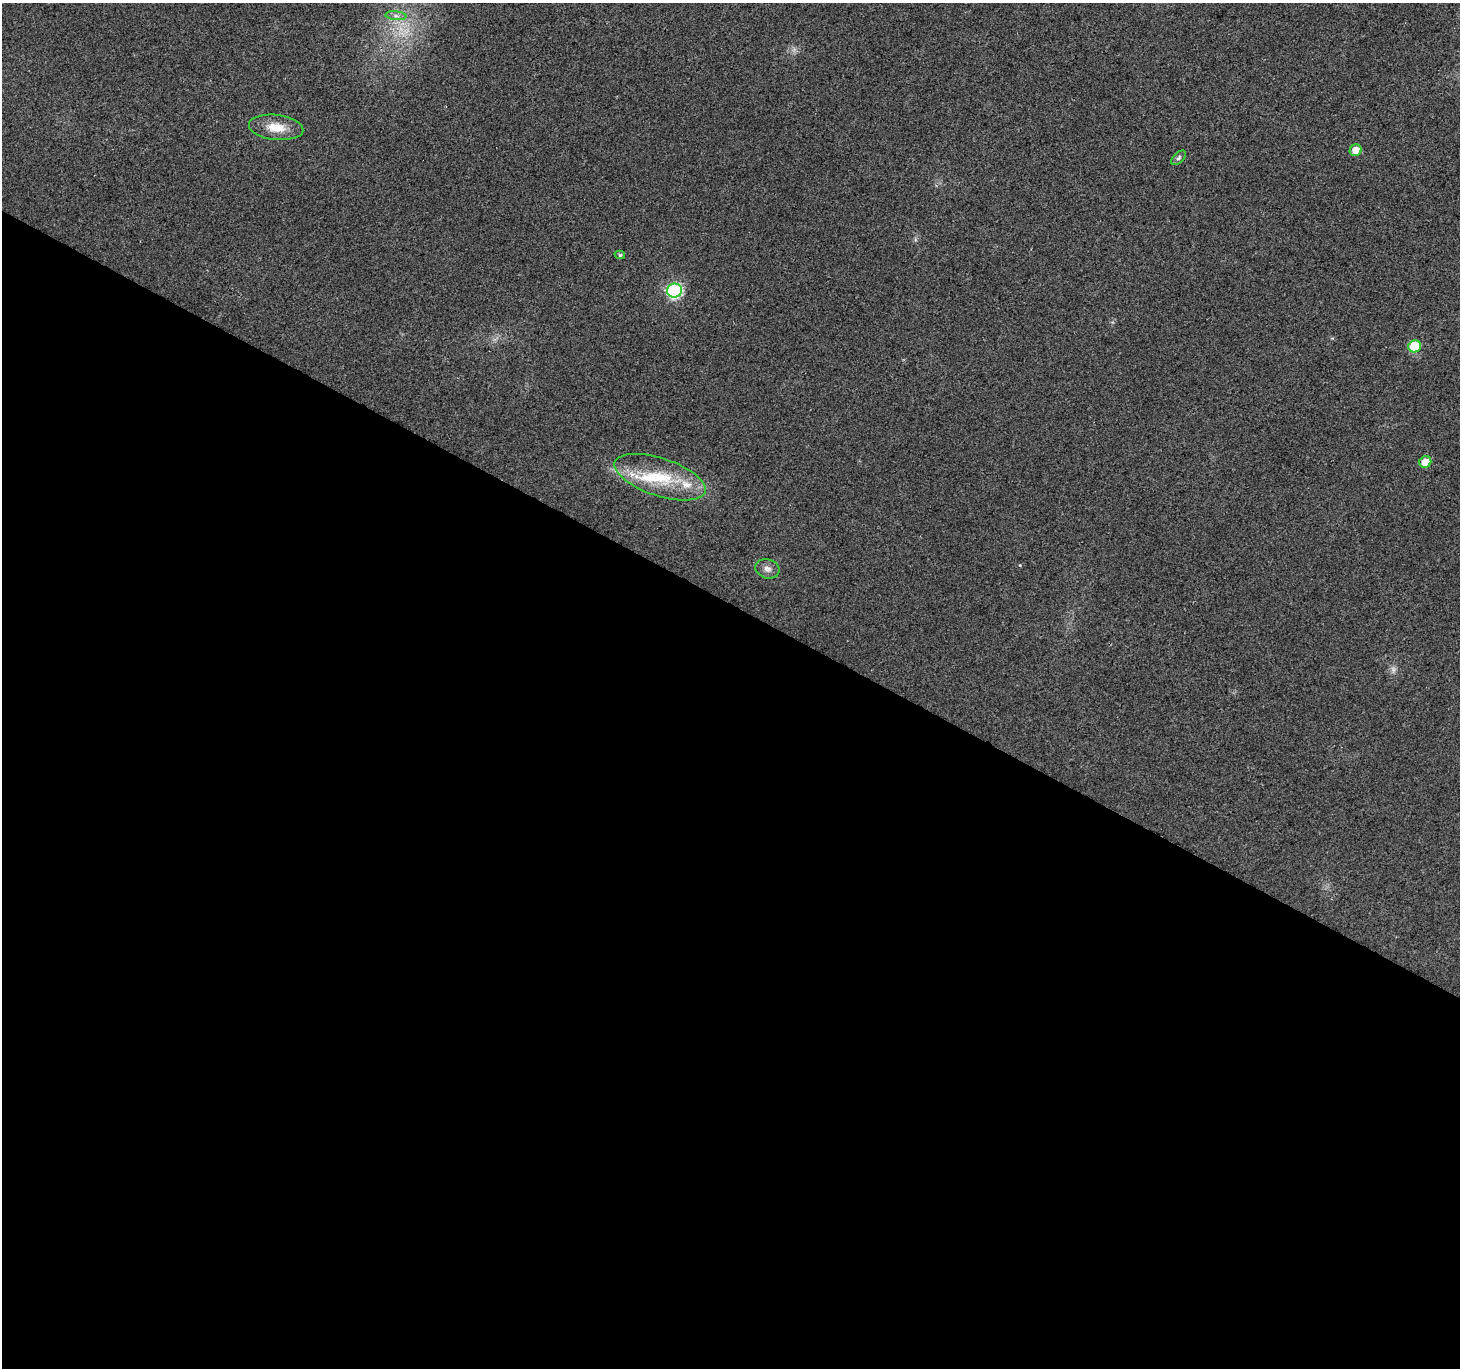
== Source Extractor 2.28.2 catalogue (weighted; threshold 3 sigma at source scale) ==
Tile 14 of 4 x 4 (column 2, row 4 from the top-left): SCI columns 1464-2921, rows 261-1626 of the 5836 x 5917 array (HDU 1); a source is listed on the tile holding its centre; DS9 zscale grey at full resolution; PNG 1462 x 1370 px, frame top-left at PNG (2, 3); each listed source drawn as its Kron ellipse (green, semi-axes under 4 px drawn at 4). Shown black and unused: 56% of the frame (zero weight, under 2 of 3 exposures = <1% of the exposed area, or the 3 px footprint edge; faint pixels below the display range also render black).
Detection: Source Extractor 2.28.2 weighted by HDU 2 'WHT'; one run over the whole footprint, this tile lists its part. Background 0.0289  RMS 0.0082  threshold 0.0368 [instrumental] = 3 sigma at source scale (4.5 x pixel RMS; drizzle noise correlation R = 1.50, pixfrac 1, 0.0396/0.0396 arcsec/px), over >= 5 px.
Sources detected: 14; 2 too faint to see at this stretch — neither listed nor drawn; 2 inside a brighter listed object's ellipse — not listed separately; the other 10 listed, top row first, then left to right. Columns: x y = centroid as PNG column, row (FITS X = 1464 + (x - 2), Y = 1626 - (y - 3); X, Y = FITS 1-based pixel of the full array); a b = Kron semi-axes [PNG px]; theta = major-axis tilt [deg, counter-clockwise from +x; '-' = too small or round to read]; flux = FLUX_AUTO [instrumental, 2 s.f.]
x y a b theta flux
396 16 10 4 -5 2.8
276 127 27 12 -6 16
1356 150 6 5 - 8.5
1179 158 9 5 44 1.9
620 255 5 4 - 1.4
674 290 7 7 - 140
1415 346 6 6 - 32
1425 462 6 5 - 12
660 477 48 19 -18 45
767 569 12 9 -17 4.6